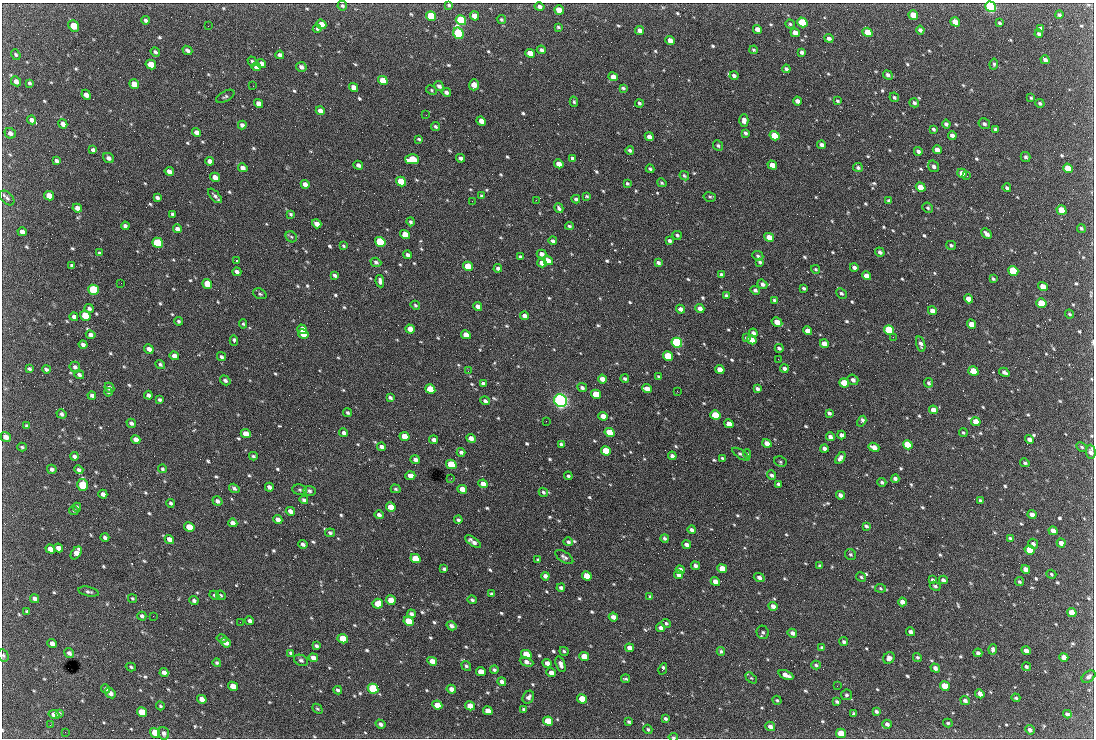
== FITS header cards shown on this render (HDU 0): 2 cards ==
NAXIS1  =                 1092 /fastest changing axis
NAXIS2  =                  736 /next to fastest changing axis

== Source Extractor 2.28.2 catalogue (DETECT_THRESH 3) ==
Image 1092 x 736 px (HDU 0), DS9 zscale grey, 1 PNG px = 1 image px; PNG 1096 x 740 px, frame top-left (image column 1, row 736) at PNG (2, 3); each listed source drawn as its Kron ellipse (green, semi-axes under 4 px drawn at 4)
Background 2370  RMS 45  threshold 134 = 3 sigma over >= 5 px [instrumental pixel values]
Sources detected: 779; of the 779, the 500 brightest by FLUX_AUTO listed and drawn (279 fainter detections omitted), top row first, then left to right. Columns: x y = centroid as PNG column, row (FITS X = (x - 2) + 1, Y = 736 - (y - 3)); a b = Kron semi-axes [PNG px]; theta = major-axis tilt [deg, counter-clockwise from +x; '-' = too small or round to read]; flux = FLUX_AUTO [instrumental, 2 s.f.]
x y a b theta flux
449 5 3 3 - 4.8e+03
342 6 5 4 - 5.0e+03
540 7 5 4 - 9.2e+03
991 7 5 5 - 6.6e+05
559 10 5 4 - 5.2e+04
913 15 5 4 - 5.0e+04
1059 15 4 3 - 6.3e+03
431 16 5 4 - 1.4e+05
475 16 5 4 - 3.3e+04
501 19 5 4 - 4.4e+03
146 20 4 3 - 6.2e+03
461 20 5 4 - 2.3e+05
802 22 5 4 - 1.7e+05
955 22 5 4 - 5.1e+04
999 23 3 3 - 5.1e+03
321 24 5 4 - 4.0e+04
790 24 4 4 - 4.4e+03
74 26 6 4 -49 7.0e+04
208 26 3 2 - 4.5e+03
558 27 3 3 - 4.4e+03
317 29 4 4 - 4.4e+03
757 29 4 4 - 1.8e+04
1040 29 4 3 - 9.5e+03
920 30 4 3 - 8.6e+03
640 31 5 4 - 1.4e+04
868 32 5 4 - 7.9e+04
458 33 6 5 - 4.9e+05
795 33 5 4 - 2.3e+04
1039 34 4 4 - 7.8e+03
829 38 5 4 - 9.0e+03
670 40 5 4 - 2.8e+04
187 50 5 3 - 9.1e+03
541 50 5 4 - 8.0e+03
754 50 4 3 - 4.3e+03
155 52 5 3 - 6.0e+03
802 52 4 3 - 8.9e+03
530 53 5 4 - 3.6e+04
16 55 5 4 - 4.3e+03
280 55 4 4 - 1.0e+04
1045 60 4 4 - 1.0e+04
252 61 5 4 - 4.6e+03
151 64 5 4 - 5.5e+04
261 64 5 4 - 1.6e+04
994 64 5 4 - 4.4e+03
256 67 5 4 - 1.1e+04
301 67 5 5 - 1.2e+04
786 69 4 3 - 7.8e+03
888 75 5 4 - 8.5e+03
734 76 4 3 - 8.7e+03
613 77 5 4 - 2.5e+04
383 80 5 4 - 4.5e+04
16 81 5 4 - 1.3e+04
29 83 4 3 - 4.6e+03
134 84 5 4 - 3.5e+04
474 85 5 5 - 3.2e+04
253 86 2 2 - 1.9e+04
439 86 5 4 - 1.1e+04
354 87 5 4 - 2.4e+04
623 88 4 3 - 5.2e+03
431 90 6 4 -29 4.1e+03
446 92 5 4 - 9.6e+03
86 95 5 4 - 1.8e+04
225 96 10 5 30 6.4e+03
894 97 5 4 - 5.8e+03
1031 98 3 3 - 4.1e+03
797 101 4 4 - 1.4e+04
838 101 4 3 - 4.5e+03
574 102 5 4 - 4.6e+03
259 103 5 4 - 2.3e+04
639 103 4 4 - 6.0e+03
914 103 5 4 - 7.8e+03
1040 103 5 4 - 5.3e+03
320 111 5 4 - 2.0e+04
426 115 2 2 - 6.3e+03
32 120 5 4 - 1.3e+04
744 120 6 4 -90 1.4e+04
481 121 5 4 - 2.5e+04
63 124 5 4 - 1.5e+04
946 124 4 3 - 8.1e+03
984 124 6 5 - 7.3e+03
242 125 4 4 - 1.1e+04
435 126 4 3 - 5.3e+03
933 129 4 3 - 5.7e+03
996 129 4 3 - 6.4e+03
197 132 5 4 - 1.8e+04
10 133 6 5 - 1.2e+04
745 133 4 3 - 6.7e+03
952 135 4 4 - 1.2e+04
775 136 5 4 - 1.3e+05
649 137 5 4 - 1.6e+04
419 139 3 3 - 4.6e+03
822 145 4 4 - 1.2e+04
718 146 5 4 - 5.3e+03
93 150 4 4 - 9.6e+03
630 150 4 3 - 6.9e+03
937 150 4 4 - 2.1e+04
918 151 4 3 - 9.3e+03
1026 157 5 5 - 6.2e+03
108 158 6 4 -35 1.1e+04
460 158 4 3 - 9.1e+03
573 158 4 3 - 9.2e+03
412 159 7 5 0 1.4e+05
56 161 4 3 - 6.6e+03
210 161 4 4 - 1.6e+04
559 164 5 4 - 2.8e+04
358 165 5 4 - 1.1e+04
772 165 5 4 - 2.9e+04
934 166 6 5 - 8.0e+03
858 167 5 4 - 5.8e+03
243 168 5 4 - 1.5e+04
1068 168 5 4 - 8.7e+04
650 169 4 3 - 5.2e+03
169 171 5 4 - 1.5e+04
962 173 5 4 - 2.3e+04
684 176 5 3 - 4.8e+03
967 176 2 2 - 4.4e+03
215 177 5 4 - 2.0e+04
401 182 5 4 - 1.3e+05
627 183 4 3 - 4.2e+03
662 183 5 4 - 4.3e+03
305 184 4 4 - 2.1e+04
921 187 5 4 - 4.9e+04
1007 188 4 3 - 7.0e+03
49 196 5 4 - 2.9e+04
215 196 9 4 -46 9.3e+03
482 196 4 3 - 5.5e+03
587 196 4 3 - 4.2e+03
710 197 6 4 -13 5.1e+03
7 198 9 5 -45 8.7e+03
157 198 4 3 - 7.7e+03
576 199 4 3 - 6.6e+03
536 200 3 2 - 4.5e+03
889 200 4 3 - 4.7e+03
472 201 2 2 - 7.9e+03
77 208 5 4 - 1.7e+04
559 208 5 4 - 7.3e+03
928 208 5 4 - 5.1e+03
1062 210 5 4 - 6.8e+04
173 214 4 3 - 7.8e+03
291 214 4 3 - 4.7e+03
411 222 4 4 - 6.1e+03
317 224 5 4 - 1.8e+04
125 226 4 3 - 8.4e+03
569 226 4 3 - 5.4e+03
1081 228 4 4 - 5.2e+03
177 229 4 4 - 1.1e+04
22 232 4 4 - 1.4e+04
405 234 5 4 - 4.8e+04
987 234 6 4 -42 1.4e+04
677 235 5 3 - 6.0e+03
291 237 6 5 - 5.0e+03
769 237 5 4 - 3.5e+04
553 241 4 3 - 7.6e+03
669 241 4 3 - 6.8e+03
380 242 5 4 - 2.2e+05
158 243 5 4 - 1.8e+05
951 245 5 4 - 5.4e+03
343 246 4 3 - 4.2e+03
880 252 5 4 - 9.0e+03
99 253 4 3 - 4.7e+03
542 254 5 4 - 1.4e+04
407 255 4 3 - 1.0e+04
758 256 6 4 -25 5.7e+03
520 257 4 3 - 5.1e+03
236 261 3 2 - 1.1e+05
548 261 5 4 - 2.4e+04
376 262 5 4 - 6.8e+03
760 262 4 3 - 5.1e+03
542 263 4 4 - 2.2e+04
658 263 4 3 - 8.4e+03
72 265 4 3 - 6.4e+03
468 266 5 4 - 7.2e+04
854 267 4 3 - 9.2e+03
498 268 4 3 - 7.9e+03
815 269 4 3 - 4.1e+03
1013 271 5 4 - 2.2e+05
237 272 4 3 - 1.1e+04
722 274 4 3 - 5.8e+03
335 275 4 3 - 7.5e+03
866 276 4 4 - 2.3e+04
993 279 4 3 - 4.7e+03
380 281 6 4 -81 1.0e+04
121 283 2 2 - 8.7e+03
207 284 5 4 - 7.7e+04
762 284 5 4 - 1.0e+04
1043 287 5 4 - 3.7e+04
804 288 4 3 - 5.4e+03
93 290 5 4 - 2.6e+05
755 290 5 4 - 7.1e+03
841 293 6 4 -42 6.1e+03
260 294 7 5 -22 5.6e+03
726 296 4 3 - 5.4e+03
968 299 5 4 - 2.9e+04
774 300 4 3 - 5.4e+03
1041 303 5 4 - 8.1e+04
415 305 5 4 - 4.3e+03
478 306 4 4 - 1.4e+04
700 308 4 4 - 1.4e+04
89 309 5 4 - 7.4e+03
680 309 4 3 - 1.4e+04
932 311 4 4 - 2.0e+04
1069 314 5 3 - 4.1e+03
85 316 5 4 - 9.7e+04
525 316 4 4 - 1.7e+04
74 317 4 3 - 8.8e+03
178 321 4 4 - 5.4e+03
777 322 5 4 - 3.0e+04
243 324 5 4 - 4.2e+03
971 324 5 4 - 3.1e+04
302 329 5 4 - 5.8e+04
410 329 5 4 - 3.3e+04
889 330 5 4 - 2.3e+05
808 331 5 4 - 2.1e+04
753 333 4 4 - 1.2e+04
303 334 5 4 - 6.3e+04
91 335 5 4 - 1.2e+04
466 335 5 4 - 3.9e+04
893 337 2 2 - 1.5e+04
746 338 4 3 - 4.9e+03
234 340 5 3 - 8.0e+03
752 340 5 4 - 2.2e+04
677 343 5 4 - 5.6e+05
83 344 4 3 - 8.5e+03
824 344 4 4 - 2.8e+04
921 344 8 4 -75 1.0e+04
779 348 4 3 - 6.6e+03
149 349 5 4 - 1.4e+04
174 356 4 4 - 1.8e+04
668 356 5 4 - 1.4e+05
221 357 5 4 - 6.7e+03
778 359 2 2 - 1.2e+04
160 364 5 4 - 6.0e+03
75 367 5 5 - 9.0e+03
29 369 4 3 - 5.7e+03
46 369 4 3 - 6.7e+03
720 369 5 4 - 3.2e+04
784 369 4 3 - 9.7e+03
468 371 2 2 - 6.1e+03
973 371 5 4 - 8.4e+04
1004 372 5 3 - 1.0e+04
79 375 5 4 - 8.0e+03
659 376 4 3 - 5.2e+03
602 379 4 4 - 2.0e+04
625 379 4 3 - 6.5e+03
225 380 6 4 -33 7.6e+03
853 380 5 5 - 1.1e+04
844 383 5 4 - 8.3e+04
929 383 5 4 - 6.2e+03
483 384 4 3 - 9.2e+03
109 388 5 4 - 1.1e+04
582 388 5 4 - 8.0e+03
430 389 5 4 - 1.1e+05
647 389 5 4 - 2.8e+04
757 389 4 3 - 8.5e+03
677 391 2 2 - 6.2e+03
108 392 4 3 - 4.4e+03
596 394 5 4 - 9.4e+04
148 395 4 3 - 9.9e+03
92 396 4 4 - 9.1e+03
390 398 4 3 - 6.2e+03
160 400 4 3 - 6.3e+03
485 401 5 4 - 7.4e+03
560 401 6 6 - 1.3e+06
933 410 4 4 - 1.8e+04
347 413 5 4 - 4.7e+03
829 413 4 3 - 7.5e+03
61 414 5 4 - 8.6e+03
715 415 5 4 - 1.3e+05
603 416 5 4 - 2.5e+04
546 421 2 2 - 6.5e+03
862 421 6 3 59 1.4e+04
976 422 5 4 - 3.8e+04
131 423 5 4 - 8.5e+03
729 424 5 4 - 3.1e+04
27 426 4 3 - 6.6e+03
609 432 5 4 - 1.1e+05
344 433 4 4 - 9.6e+03
963 433 4 3 - 4.3e+03
246 434 5 4 - 3.8e+04
841 435 4 4 - 1.3e+04
6 437 5 5 - 1.9e+04
404 437 5 4 - 5.1e+04
830 437 4 4 - 1.1e+04
471 438 5 4 - 1.8e+04
136 439 5 4 - 2.2e+04
1029 439 5 4 - 1.3e+04
434 440 4 4 - 1.2e+04
767 443 5 4 - 2.6e+04
561 444 4 3 - 8.9e+03
908 445 5 4 - 1.3e+05
22 447 5 4 - 5.2e+03
382 447 4 4 - 1.5e+04
874 447 5 4 - 2.1e+04
1082 447 6 4 -28 4.3e+03
824 449 4 4 - 1.1e+04
606 451 5 4 - 8.3e+04
461 452 4 3 - 8.7e+03
1091 452 7 5 -86 1.2e+04
741 454 10 4 -32 6.8e+03
747 454 5 4 - 4.3e+03
74 456 4 3 - 8.3e+03
253 456 4 3 - 4.8e+03
672 456 4 3 - 1.0e+04
722 458 4 3 - 4.2e+03
840 458 6 4 54 1.4e+04
415 459 4 4 - 1.1e+04
780 462 6 5 - 4.9e+03
1025 463 5 3 - 5.2e+03
451 464 5 4 - 1.6e+05
52 469 5 4 - 8.9e+03
162 469 4 4 - 4.3e+03
79 470 5 4 - 8.6e+03
772 475 5 4 - 7.4e+03
410 476 5 4 - 1.6e+04
568 476 4 3 - 6.1e+03
451 478 3 2 - 5.6e+03
895 479 4 3 - 8.3e+03
882 482 4 3 - 6.7e+03
483 484 5 4 - 2.7e+04
779 484 4 3 - 8.1e+03
83 485 6 5 - 1.5e+05
269 487 4 4 - 1.1e+04
234 488 5 4 - 7.9e+03
396 489 5 4 - 4.6e+03
462 489 5 4 - 2.8e+04
300 490 7 5 -7 6.0e+03
309 491 6 5 - 8.1e+03
543 492 5 4 - 5.4e+03
103 494 4 4 - 1.3e+04
840 495 4 4 - 1.2e+04
304 500 4 3 - 6.9e+03
217 501 5 4 - 1.0e+04
980 501 4 3 - 6.3e+03
171 503 4 3 - 5.8e+03
77 507 4 3 - 4.9e+03
391 507 5 4 - 4.2e+04
74 510 5 4 - 4.9e+03
290 511 4 4 - 1.7e+04
379 515 4 3 - 1.1e+04
1032 515 4 4 - 1.6e+04
278 520 4 4 - 1.4e+04
458 520 4 3 - 7.7e+03
233 523 4 4 - 1.6e+04
866 526 4 3 - 5.6e+03
189 527 5 4 - 7.5e+04
692 530 4 3 - 7.9e+03
1053 531 5 4 - 1.9e+04
330 533 5 4 - 5.8e+03
105 537 4 3 - 7.8e+03
664 538 4 3 - 6.6e+03
1010 538 4 3 - 4.2e+03
169 539 5 4 - 2.0e+04
473 542 9 3 -35 1.4e+04
568 542 5 4 - 6.8e+03
1061 543 4 4 - 1.5e+04
303 544 4 4 - 8.1e+03
1033 544 5 4 - 1.0e+04
686 545 5 4 - 1.1e+04
58 548 5 4 - 2.1e+04
50 549 5 4 - 2.4e+04
1030 550 5 4 - 1.1e+05
76 553 7 4 53 2.9e+04
850 554 6 5 - 5.2e+03
564 557 10 5 -33 9.4e+03
415 559 5 4 - 1.1e+05
538 560 4 3 - 4.7e+03
695 566 4 4 - 8.7e+03
820 566 3 3 - 5.2e+03
444 569 4 3 - 6.1e+03
722 569 5 4 - 5.6e+04
1026 569 5 4 - 2.2e+04
680 570 4 4 - 1.5e+04
1051 574 5 4 - 4.3e+03
678 575 4 4 - 1.8e+04
545 576 4 4 - 1.2e+04
587 576 5 4 - 6.7e+04
759 577 5 4 - 1.0e+04
861 577 5 4 - 4.4e+03
933 580 4 3 - 6.7e+03
943 580 4 3 - 7.8e+03
715 581 5 4 - 2.1e+04
1019 582 4 3 - 5.7e+03
935 586 5 4 - 6.2e+03
561 588 4 3 - 7.8e+03
880 588 5 4 - 4.2e+03
88 592 10 4 -12 7.3e+03
491 594 4 4 - 5.4e+03
214 595 5 4 - 4.8e+03
221 595 5 4 - 4.2e+03
650 597 4 3 - 5.6e+03
132 598 5 4 - 4.6e+03
35 599 5 4 - 1.2e+04
391 600 5 4 - 5.2e+04
472 600 4 3 - 5.9e+03
194 601 4 4 - 7.4e+03
902 602 4 4 - 1.8e+04
378 604 5 5 - 4.7e+04
773 606 5 4 - 1.7e+04
27 612 4 3 - 4.7e+03
1072 613 5 4 - 4.2e+04
411 614 4 4 - 8.3e+03
142 616 4 3 - 7.6e+03
153 616 2 2 - 1.0e+04
613 617 4 4 - 1.7e+04
250 621 4 4 - 9.3e+03
409 621 5 4 - 8.5e+04
240 622 2 2 - 4.9e+03
666 623 5 4 - 5.2e+03
451 626 5 4 - 1.1e+04
661 628 4 4 - 9.9e+03
763 632 7 6 - 6.9e+03
911 632 4 3 - 1.1e+04
792 633 5 4 - 1.1e+04
222 638 5 4 - 5.3e+03
343 639 5 4 - 7.4e+04
844 642 4 3 - 6.1e+03
226 643 5 4 - 1.7e+04
52 644 5 4 - 1.4e+04
316 646 4 3 - 7.3e+03
629 648 4 4 - 2.0e+04
822 648 4 3 - 5.3e+03
993 649 5 4 - 9.5e+03
564 651 4 3 - 5.0e+03
721 651 4 4 - 4.9e+03
1026 651 4 4 - 1.4e+04
69 653 5 4 - 1.0e+04
291 653 3 3 - 4.5e+03
978 653 4 3 - 8.9e+03
526 654 5 4 - 9.4e+04
3 655 6 5 - 6.1e+03
584 657 5 4 - 5.2e+04
917 657 4 4 - 4.6e+03
1064 657 5 4 - 2.4e+04
313 658 5 4 - 1.7e+04
889 658 6 5 - 1.2e+04
301 660 7 5 -26 8.0e+03
432 661 5 4 - 2.7e+04
526 662 7 4 -23 1.2e+04
217 663 4 4 - 5.3e+03
547 663 5 4 - 1.8e+04
561 664 8 4 -71 1.4e+04
816 665 5 4 - 5.2e+03
466 666 5 4 - 5.9e+03
131 667 5 3 - 4.7e+03
1026 667 5 4 - 5.3e+03
935 668 5 4 - 1.2e+04
663 669 6 3 63 1.2e+04
494 670 4 4 - 5.4e+03
164 672 4 4 - 1.3e+04
481 672 5 4 - 3.7e+04
551 673 5 4 - 1.8e+04
786 675 8 4 -23 1.9e+04
1089 677 8 5 37 7.5e+03
751 678 7 4 -43 4.9e+03
625 679 4 3 - 5.0e+03
502 682 4 4 - 1.2e+04
233 686 5 4 - 3.5e+04
837 686 2 2 - 4.1e+03
945 686 5 4 - 6.6e+04
106 689 5 4 - 5.8e+03
373 689 5 4 - 2.7e+05
451 689 5 4 - 1.8e+04
338 690 4 3 - 6.5e+03
110 693 6 4 -38 1.3e+04
980 694 5 4 - 1.6e+04
846 695 5 5 - 5.5e+03
528 697 7 5 58 1.1e+04
1016 698 4 4 - 4.9e+03
202 699 5 4 - 2.5e+04
582 699 5 4 - 7.5e+04
777 700 5 4 - 4.5e+03
965 700 5 4 - 8.5e+03
837 702 4 3 - 5.2e+03
437 705 5 4 - 4.2e+04
160 706 4 4 - 4.3e+03
470 706 5 4 - 3.7e+04
317 709 6 3 -43 4.4e+03
524 709 4 3 - 5.4e+03
488 711 5 4 - 2.5e+04
876 711 4 3 - 6.4e+03
142 712 5 4 - 8.0e+04
59 713 4 3 - 4.4e+03
854 714 4 3 - 6.3e+03
1067 714 4 3 - 7.0e+03
54 715 5 4 - 2.1e+04
665 719 4 3 - 6.6e+03
548 721 5 4 - 1.0e+05
629 722 3 3 - 5.3e+03
948 723 5 4 - 4.1e+03
380 724 5 4 - 9.3e+03
887 724 5 4 - 9.3e+03
50 725 3 2 - 5.4e+03
770 726 5 4 - 1.2e+04
648 729 5 4 - 4.8e+03
1030 730 5 4 - 1.0e+04
65 732 2 2 - 9.9e+03
155 733 5 4 - 5.3e+04
164 733 6 5 - 1.0e+04
841 733 5 4 - 7.8e+04
673 737 5 3 - 4.2e+03
At the frame edge (FLAGS 8, measured only in part): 4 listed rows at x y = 991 7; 1091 452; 3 655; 673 737
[279 fainter detections neither listed nor drawn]